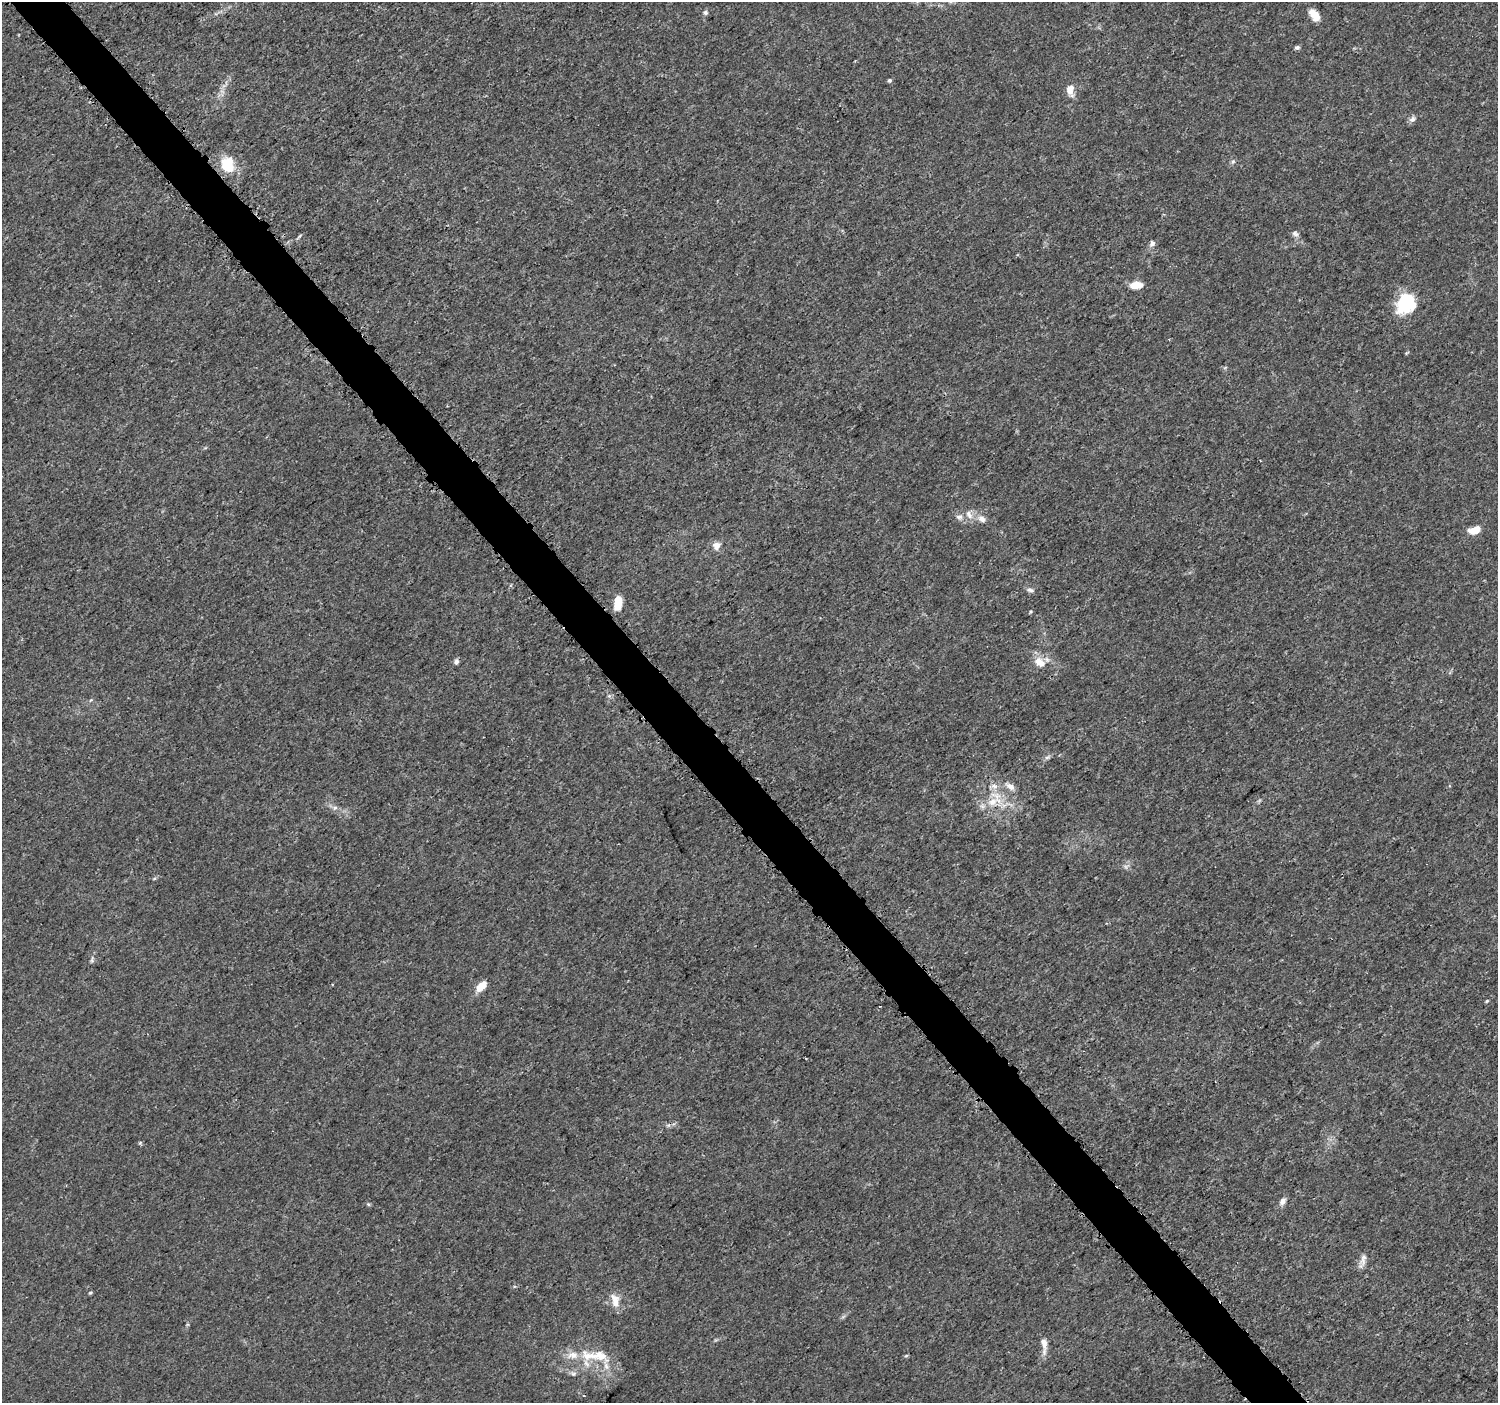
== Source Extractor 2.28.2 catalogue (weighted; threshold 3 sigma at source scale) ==
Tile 11 of 4 x 4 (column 3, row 3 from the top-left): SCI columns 3016-4511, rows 1564-2964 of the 6038 x 5992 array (HDU 1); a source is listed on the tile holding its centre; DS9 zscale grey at full resolution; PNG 1500 x 1405 px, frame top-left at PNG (2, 2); no overlay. Shown black and unused: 4% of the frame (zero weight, under 3 of 5 exposures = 2% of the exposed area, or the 3 px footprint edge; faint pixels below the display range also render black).
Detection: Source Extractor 2.28.2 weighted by HDU 2 'WHT'; one run over the whole footprint, this tile lists its part. Background 0.00153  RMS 7.0e-04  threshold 0.00316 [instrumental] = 3 sigma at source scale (4.5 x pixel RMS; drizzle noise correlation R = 1.50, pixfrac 1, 0.0396/0.0396 arcsec/px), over >= 5 px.
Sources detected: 51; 2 too faint to see at this stretch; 1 inside a brighter object's white glare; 1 cosmic-ray / hot-pixel residue — not listed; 5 inside a brighter listed object's ellipse — not listed separately; the other 42 listed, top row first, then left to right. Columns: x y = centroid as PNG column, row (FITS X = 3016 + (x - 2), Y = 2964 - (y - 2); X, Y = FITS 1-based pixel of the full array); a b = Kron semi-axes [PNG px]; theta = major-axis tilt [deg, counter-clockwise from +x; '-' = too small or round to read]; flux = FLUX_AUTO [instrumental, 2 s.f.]
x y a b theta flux
705 12 7 6 - 0.16
1314 15 14 8 -53 0.86
1297 47 8 5 2 0.14
889 80 5 5 - 0.13
1070 90 16 9 -83 0.66
1412 119 9 7 46 0.25
1233 162 7 5 68 0.16
227 165 18 14 -66 2.1
1295 234 10 7 -36 0.24
300 236 8 3 45 0.1
1152 243 9 7 67 0.25
1136 285 13 7 0 0.98
1404 303 22 15 68 3.7
969 515 14 7 -58 0.46
959 517 10 6 -6 0.27
982 519 11 8 -28 0.45
1474 530 14 8 18 0.86
716 545 11 10 - 0.49
1030 590 11 5 -13 0.2
618 602 16 8 84 1.1
1030 612 5 3 - 0.071
456 661 7 6 - 0.18
1039 662 16 10 -37 0.93
1047 757 10 5 26 0.18
994 786 13 6 -2 0.46
1010 786 15 7 -33 0.48
992 802 17 14 34 1.4
335 808 7 5 43 0.18
154 879 6 3 20 0.086
92 960 8 5 -81 0.14
482 986 12 7 43 1
1487 1001 5 4 - 0.078
1283 1201 11 7 55 0.33
368 1204 5 4 - 0.096
1363 1260 18 7 76 0.44
90 1293 5 4 - 0.094
615 1299 14 11 -52 0.71
1044 1345 23 7 -87 0.57
589 1356 32 14 -12 2.1
906 1356 5 4 - 0.083
573 1373 9 5 -12 0.2
1308 1400 4 2 - 0.093
Overlapping masked pixels (flux is a lower limit): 1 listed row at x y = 1308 1400